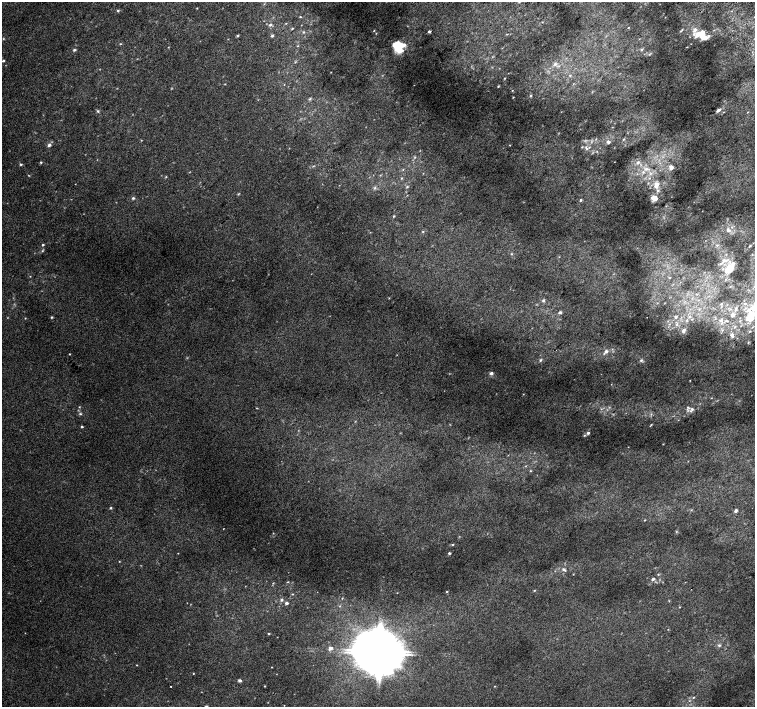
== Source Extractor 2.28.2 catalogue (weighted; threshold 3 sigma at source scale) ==
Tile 10 of 4 x 4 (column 2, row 3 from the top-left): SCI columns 1546-3051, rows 1664-3072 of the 6096 x 6079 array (HDU 1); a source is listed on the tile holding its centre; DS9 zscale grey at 2 x 2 block average (1 PNG px = mean of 2 x 2 image px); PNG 757 x 709 px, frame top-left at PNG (2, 2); no overlay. Shown black and unused: <1% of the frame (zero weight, under 2 of 3 exposures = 2% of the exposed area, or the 3 px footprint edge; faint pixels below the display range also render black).
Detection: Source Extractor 2.28.2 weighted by HDU 2 'WHT'; one run over the whole footprint, this tile lists its part. Background 0.0147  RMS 0.0075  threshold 0.0339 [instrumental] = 3 sigma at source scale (4.5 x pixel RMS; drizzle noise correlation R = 1.50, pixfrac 1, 0.0396/0.0396 arcsec/px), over >= 5 px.
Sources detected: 164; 3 too faint to see at this stretch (2 x 2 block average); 2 inside a brighter object's white glare — not listed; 15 inside a brighter listed object's ellipse — not listed separately; the other 144 listed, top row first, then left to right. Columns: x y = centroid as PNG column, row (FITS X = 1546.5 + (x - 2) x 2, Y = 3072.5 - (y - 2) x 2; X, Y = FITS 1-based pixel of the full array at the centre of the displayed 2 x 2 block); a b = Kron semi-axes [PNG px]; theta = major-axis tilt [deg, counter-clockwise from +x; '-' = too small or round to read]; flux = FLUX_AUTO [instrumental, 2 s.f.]
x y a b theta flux
197 8 2 2 - 0.79
118 11 4 3 - 1.9
300 17 3 3 - 1.7
286 23 3 2 - 1.1
270 25 4 4 - 3.5
292 28 3 3 - 1.4
628 28 3 2 - 0.85
681 30 7 2 52 2.1
374 31 3 2 - 0.82
429 31 3 2 - 3.6
303 32 4 3 - 2
238 35 3 3 - 1.8
697 35 13 10 33 20
272 36 4 3 - 2.9
120 44 3 2 - 1.1
298 46 3 2 - 1.2
399 47 9 6 81 43
687 47 3 2 - 0.65
642 49 4 3 - 2.3
74 50 4 3 - 2.4
649 54 3 3 - 1.5
3 61 3 2 - 2.1
295 62 3 2 - 1.4
555 64 6 4 31 5.1
570 75 3 2 - 1.4
505 78 3 2 - 1
498 86 3 2 - 1.4
512 90 3 2 - 0.76
530 96 4 3 - 2
513 97 3 2 - 0.89
310 99 4 3 - 2.4
718 110 7 3 35 5.5
98 111 4 3 - 2.3
724 112 3 2 - 0.91
747 112 2 2 - 0.8
623 139 3 3 - 1.5
608 142 4 4 - 5.8
49 145 4 3 - 4.4
510 145 2 2 - 0.84
582 147 4 2 - 1.4
586 148 8 3 -63 4.4
597 151 3 2 - 1.3
415 157 3 3 - 1.4
41 162 3 2 - 1.7
638 163 6 4 49 4.7
21 164 3 3 - 2.2
313 166 3 2 - 1.3
671 167 5 4 - 8
646 169 6 4 24 5.9
403 170 3 2 - 0.99
166 177 3 2 - 1.2
402 178 3 3 - 1.6
648 183 3 2 - 1.1
656 185 8 5 52 12
407 187 3 3 - 1.9
375 188 4 3 - 2.5
658 190 5 4 - 3.1
238 194 4 2 - 1.4
133 198 4 3 - 2.4
654 198 6 4 -17 18
581 200 3 3 - 2.9
394 216 3 2 - 1.3
728 230 4 4 - 6.2
423 232 3 2 - 1.4
43 245 3 2 - 2
717 245 4 3 - 2
750 246 3 3 - 1.5
42 251 3 3 - 1.5
512 254 4 3 - 1.7
724 260 8 4 43 6.4
729 268 12 8 47 26
30 276 3 2 - 0.66
669 278 4 3 - 1.6
543 301 4 3 - 3.2
721 304 3 3 - 1.4
745 304 4 3 - 2.9
736 308 4 4 - 2.9
560 312 3 3 - 4.1
732 315 7 6 - 8.3
51 317 3 3 - 1.5
675 317 5 5 - 5.6
689 317 5 4 - 5
25 318 3 2 - 0.91
750 318 13 9 26 29
721 320 6 5 - 7.1
677 324 7 5 90 7.5
735 327 4 3 - 3.1
683 331 8 5 77 7.8
750 331 5 2 - 2.1
732 335 8 5 -64 9.4
748 342 4 2 - 1.7
606 352 7 3 45 6
70 354 2 2 - 1
540 360 4 3 - 2.5
641 360 4 4 - 2.8
491 373 5 4 - 4.2
690 380 2 2 - 0.6
523 394 3 2 - 0.61
711 398 3 2 - 0.72
79 407 3 2 - 0.96
688 408 7 6 - 5.3
601 409 3 2 - 1.4
80 414 4 3 - 2.1
651 425 5 2 - 1.1
82 427 3 2 - 2.6
588 433 4 3 - 2.9
584 435 3 3 - 1.4
663 444 2 2 - 0.65
530 471 3 2 - 1.5
111 508 3 3 - 1.7
736 510 4 3 - 4
645 520 3 2 - 0.91
223 529 2 2 - 0.63
676 531 3 2 - 1.1
273 533 2 2 - 0.8
453 544 3 2 - 1.4
178 553 2 2 - 0.65
449 553 2 2 - 2.7
119 561 2 2 - 0.82
564 569 6 4 -32 4.3
658 574 3 2 - 1.3
653 579 4 3 - 3.6
288 582 4 2 - 0.85
273 583 3 2 - 0.99
691 589 2 2 - 0.72
534 590 3 3 - 1.1
447 591 3 2 - 1.3
292 594 3 3 - 1.3
342 598 2 2 - 1.1
281 600 4 3 - 3.1
286 603 2 2 - 5.7
340 606 3 2 - 1.1
679 607 3 2 - 0.94
268 634 3 2 - 1.5
719 645 4 4 - 3
330 648 3 2 - 12
380 653 11 9 31 7400
137 665 2 2 - 0.86
193 673 2 2 - 0.84
240 680 3 3 - 4.2
171 686 2 2 - 1.4
265 686 2 2 - 1.2
494 686 3 2 - 0.77
693 697 3 2 - 1.4
Diffuse or blended objects may show on this block-average render without a row.